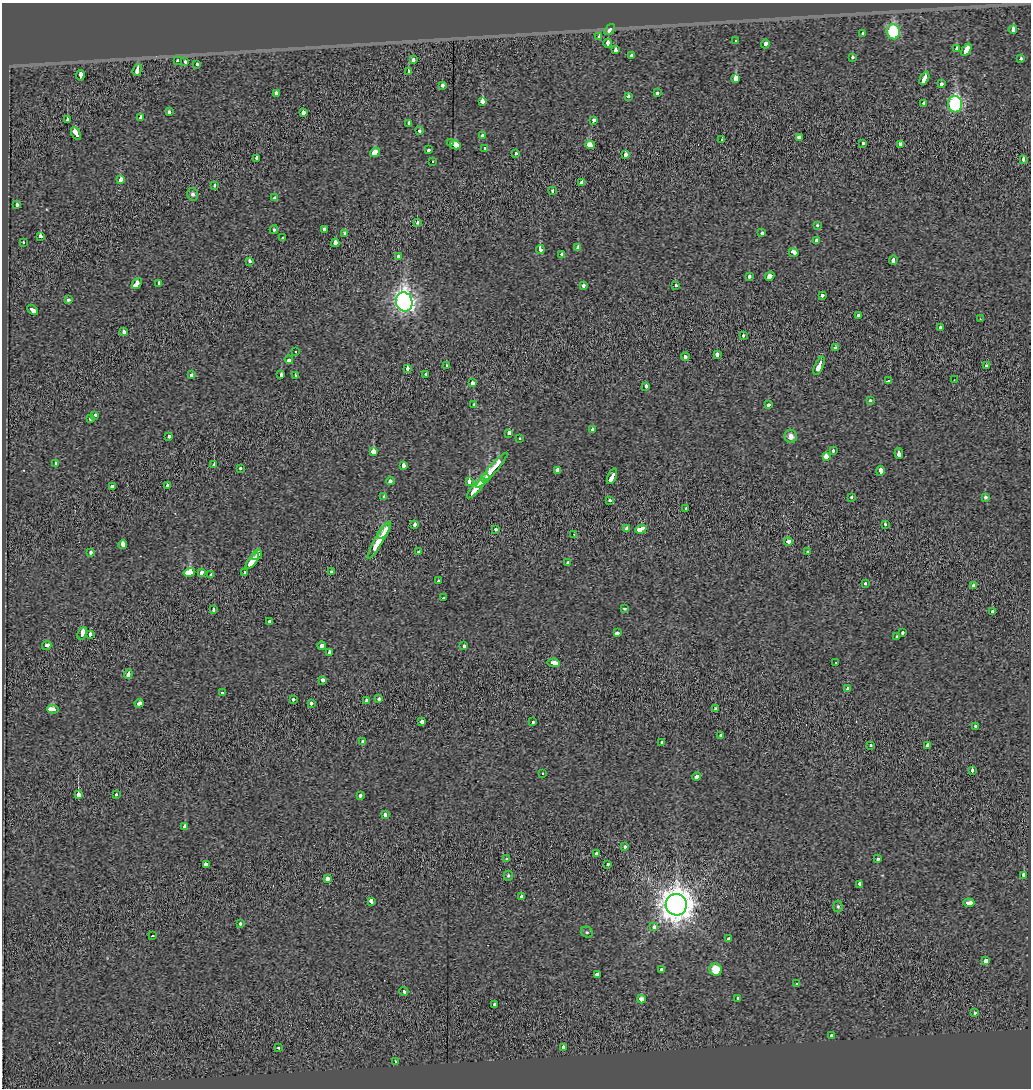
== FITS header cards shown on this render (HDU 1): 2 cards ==
NAXIS1  =                 1029
NAXIS2  =                 1086

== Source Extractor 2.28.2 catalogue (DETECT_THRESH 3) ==
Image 1029 x 1086 px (HDU 1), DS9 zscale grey, 1 PNG px = 1 image px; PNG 1033 x 1090 px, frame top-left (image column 1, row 1086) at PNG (2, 3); each listed source drawn as its Kron ellipse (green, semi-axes under 4 px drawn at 4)
Background -0.0178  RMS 0.4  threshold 1.2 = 3 sigma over >= 5 px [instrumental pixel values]
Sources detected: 246; all 246 listed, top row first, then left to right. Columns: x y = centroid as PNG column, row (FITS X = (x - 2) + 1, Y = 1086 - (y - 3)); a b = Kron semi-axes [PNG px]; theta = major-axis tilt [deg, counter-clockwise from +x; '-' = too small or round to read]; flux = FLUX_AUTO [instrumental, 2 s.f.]
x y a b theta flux
610 30 6 4 50 150
1013 30 4 3 - 380
893 32 8 6 -83 1900
863 33 4 3 - 290
599 37 3 3 - 180
736 40 3 2 - 21
608 43 4 3 - 460
765 44 4 3 - 280
957 48 3 3 - 240
616 50 3 3 - 350
966 50 7 4 57 680
631 56 3 3 - 220
852 57 3 3 - 160
413 59 4 3 - 380
1020 59 3 3 - 320
177 61 3 3 - 100
185 61 3 3 - 230
197 64 3 3 - 130
137 70 6 3 71 560
408 71 3 3 - 110
80 75 5 3 - 530
736 78 4 4 - 2000
924 78 7 3 66 1300
941 84 3 3 - 220
443 85 3 3 - 170
276 93 4 3 - 270
657 93 3 3 - 130
628 96 3 3 - 150
482 101 4 3 - 530
924 104 3 3 - 170
955 104 8 7 - 4100
169 112 4 3 - 110
303 113 3 3 - 400
141 118 4 3 - 200
67 120 4 3 - 280
593 120 3 3 - 190
409 123 4 3 - 130
419 131 3 3 - 120
76 134 7 3 -60 1100
482 136 3 3 - 300
799 137 3 3 - 420
722 140 3 3 - 93
451 143 3 3 - 410
863 143 3 3 - 140
900 144 3 3 - 170
455 145 5 4 - 730
590 145 5 3 - 610
485 149 3 3 - 160
428 150 3 3 - 260
375 152 5 3 - 920
516 154 3 3 - 110
625 155 3 3 - 540
257 158 4 3 - 260
1023 160 3 3 - 190
432 162 3 3 - 39
120 180 4 3 - 380
582 183 3 3 - 1500
215 185 3 3 - 81
553 190 3 3 - 160
193 194 6 5 - 74
275 198 3 3 - 180
17 205 3 3 - 130
417 223 3 3 - 1200
817 225 3 3 - 70
325 229 4 4 - 510
274 230 4 3 - 45
345 233 4 3 - 200
762 233 3 3 - 160
41 236 4 3 - 350
283 238 3 3 - 220
816 240 3 3 - 120
23 243 3 3 - 120
335 243 4 3 - 870
578 248 3 3 - 690
540 250 4 3 - 420
794 252 5 3 - 330
562 254 3 3 - 330
398 256 3 3 - 120
893 260 4 3 - 350
249 261 3 3 - 130
749 276 3 3 - 270
770 276 5 3 - 800
137 283 6 3 50 1900
159 283 4 3 - 150
583 286 4 3 - 260
675 286 3 3 - 98
822 295 3 3 - 360
69 300 3 3 - 450
404 302 10 8 -77 12000
32 310 6 3 -45 1000
858 316 4 3 - 220
980 319 2 2 - 14
940 327 4 3 - 580
123 331 4 3 - 260
743 336 3 3 - 170
835 348 3 3 - 230
295 352 3 2 - 120
717 354 4 3 - 250
685 357 4 3 - 380
289 360 4 3 - 420
446 366 3 3 - 98
819 366 10 3 66 1100
986 366 3 3 - 94
407 368 3 3 - 280
426 374 3 3 - 320
191 375 4 3 - 190
281 375 4 3 - 260
296 376 3 3 - 130
954 380 2 2 - 15
888 381 4 3 - 400
472 383 4 3 - 390
646 386 4 3 - 240
870 400 3 3 - 150
474 404 3 3 - 99
769 404 4 3 - 190
95 415 3 3 - 240
90 418 3 3 - 140
592 430 4 3 - 210
509 433 4 3 - 370
169 436 4 3 - 130
791 436 6 6 - 140
520 438 3 2 - 25
833 450 3 3 - 72
373 451 4 4 - 980
899 453 5 3 - 580
826 457 4 3 - 590
55 463 3 3 - 130
214 465 3 3 - 400
403 465 3 3 - 810
241 468 3 3 - 150
492 470 23 3 48 3300
557 470 3 3 - 860
880 471 5 3 - 520
612 476 8 3 67 870
485 478 5 3 - 730
390 481 4 3 - 570
469 481 4 3 - 520
112 486 3 3 - 290
167 486 3 3 - 150
476 488 13 3 49 2700
384 497 4 3 - 240
851 497 3 3 - 110
985 497 3 3 - 180
609 501 3 3 - 220
686 509 4 3 - 170
415 524 4 3 - 150
885 524 3 3 - 280
627 528 3 3 - 310
496 529 3 3 - 160
641 529 6 3 20 2300
384 531 8 3 49 1100
574 534 3 2 - 31
379 540 21 3 59 2500
788 541 4 3 - 390
123 544 4 3 - 510
91 552 3 3 - 140
419 552 3 3 - 82
808 552 3 3 - 100
257 555 6 3 51 750
252 561 10 4 54 1200
568 563 4 3 - 360
189 572 6 3 14 3100
201 572 4 3 - 420
244 572 3 3 - 76
331 572 3 3 - 110
211 575 4 3 - 330
439 581 3 3 - 71
865 584 3 3 - 78
974 586 4 3 - 370
444 598 3 2 - 100
624 608 3 3 - 110
214 610 3 3 - 350
992 611 3 3 - 200
270 621 3 3 - 410
82 633 6 3 66 3000
617 633 4 3 - 380
903 633 3 3 - 270
90 634 3 3 - 200
897 637 3 3 - 550
47 646 5 3 - 420
321 646 4 3 - 340
464 646 3 3 - 190
329 653 3 3 - 250
554 663 6 3 -8 680
835 663 3 3 - 52
128 674 5 3 - 340
323 680 3 3 - 220
847 689 3 3 - 260
222 693 3 3 - 110
293 699 3 3 - 220
379 699 3 3 - 290
366 700 4 3 - 370
139 703 4 3 - 320
311 703 3 3 - 280
53 709 5 3 - 1300
715 709 3 3 - 220
422 721 3 3 - 300
533 722 3 3 - 90
975 726 3 3 - 140
721 736 4 3 - 240
363 742 3 3 - 260
662 742 3 3 - 300
870 745 3 3 - 93
928 745 4 3 - 520
972 770 3 3 - 170
543 773 3 3 - 79
697 776 4 3 - 370
78 795 3 3 - 1500
116 795 3 3 - 160
360 795 3 3 - 160
385 815 3 3 - 550
185 827 4 3 - 1500
625 847 3 3 - 110
596 854 3 3 - 190
506 859 3 3 - 100
878 859 4 3 - 110
206 864 4 3 - 550
608 864 3 3 - 150
1024 875 3 3 - 1200
508 876 5 4 - 44
327 879 4 3 - 280
860 884 4 3 - 350
521 897 3 3 - 310
372 902 4 3 - 1400
969 903 6 3 -4 660
676 905 11 10 - 44000
838 906 6 4 -85 49
240 924 3 3 - 100
654 927 4 3 - 160
587 932 6 5 - 41
153 936 3 3 - 110
729 939 3 3 - 180
985 961 4 3 - 340
662 969 3 3 - 310
716 970 6 6 - 510
598 974 4 3 - 290
797 984 3 3 - 160
404 991 4 3 - 400
738 998 4 3 - 240
641 999 4 3 - 3400
495 1005 4 3 - 200
975 1013 3 3 - 140
831 1035 3 3 - 100
278 1048 3 3 - 87
563 1048 4 3 - 470
396 1062 3 3 - 130